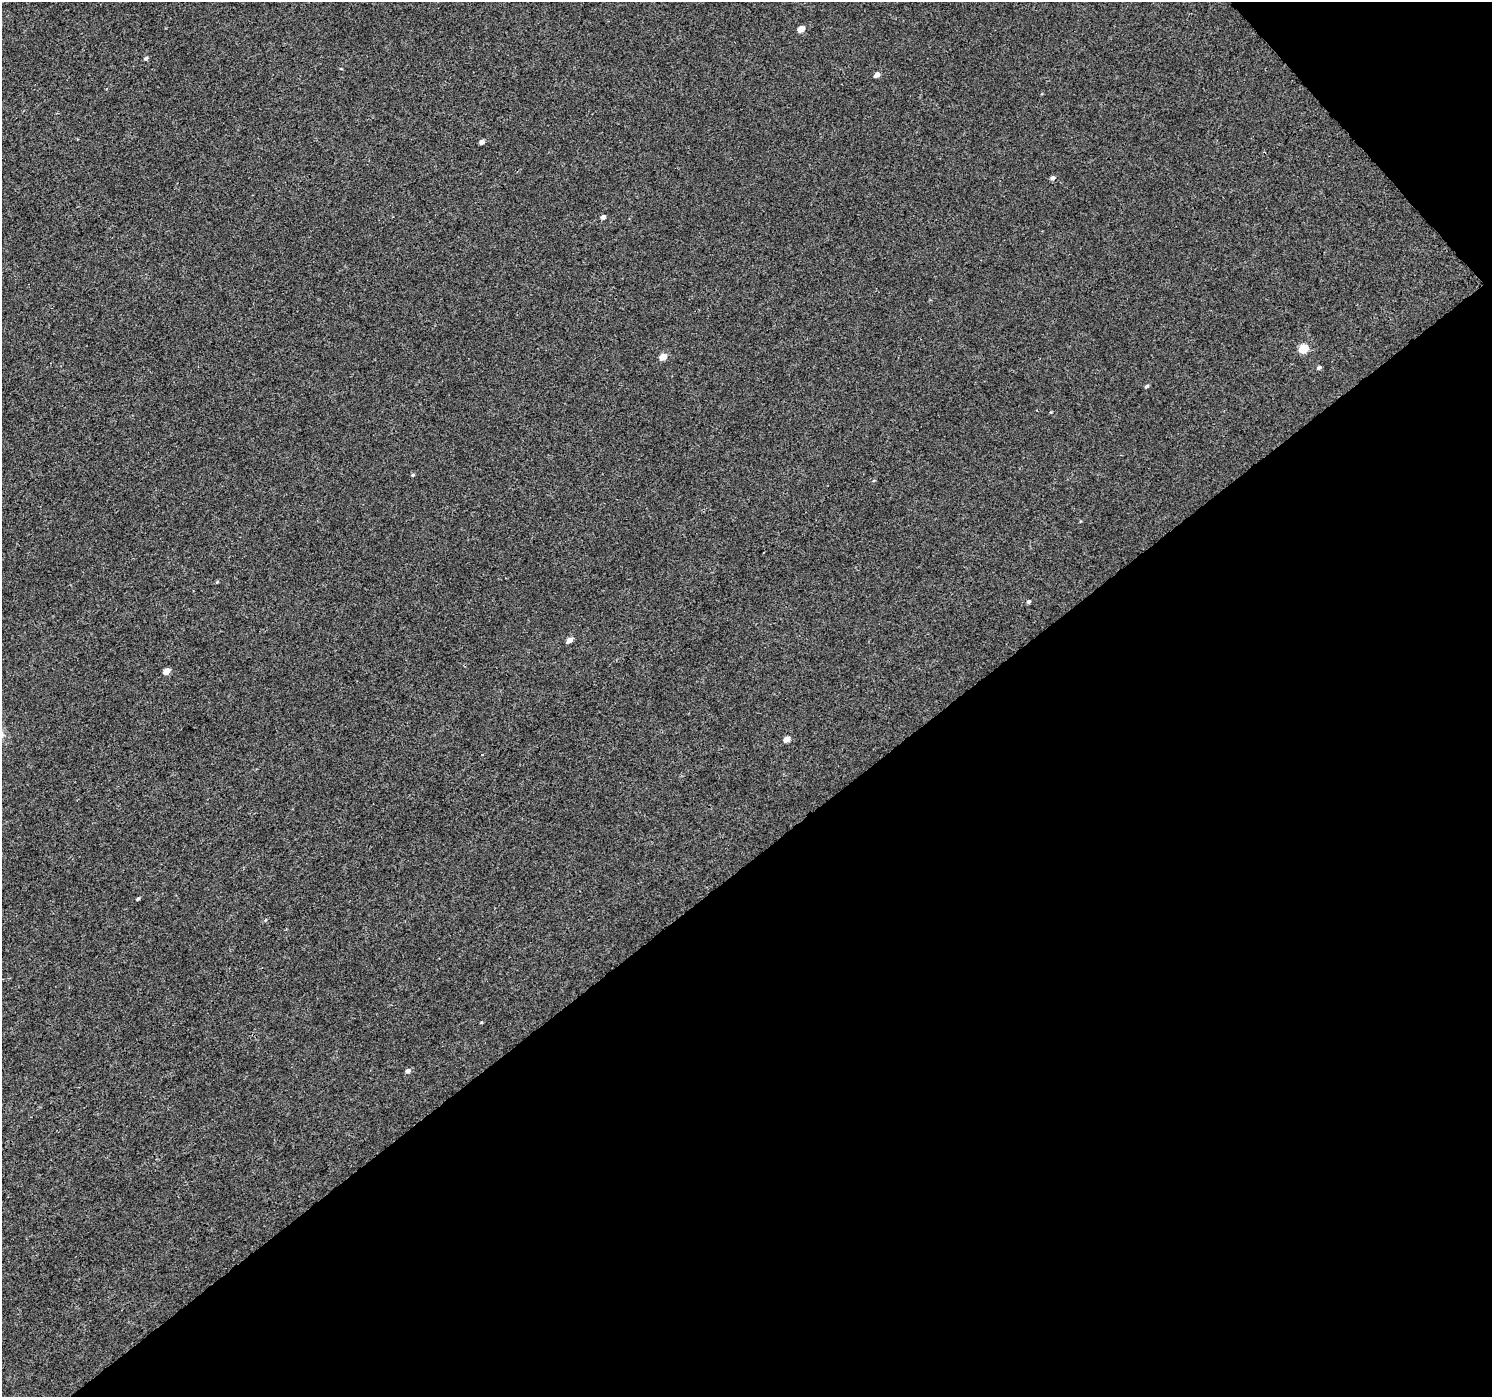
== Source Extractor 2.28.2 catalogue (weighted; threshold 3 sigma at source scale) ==
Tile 12 of 4 x 4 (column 4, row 3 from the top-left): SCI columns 4522-6011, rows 1641-3035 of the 6057 x 6008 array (HDU 1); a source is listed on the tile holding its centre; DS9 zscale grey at full resolution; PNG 1494 x 1399 px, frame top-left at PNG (2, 2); no overlay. Shown black and unused: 40% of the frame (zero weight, under 3 of 4 exposures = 5% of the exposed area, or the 3 px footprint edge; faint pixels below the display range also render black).
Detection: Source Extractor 2.28.2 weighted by HDU 2 'WHT'; one run over the whole footprint, this tile lists its part. Background -2.34e-04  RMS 0.0036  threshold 0.0163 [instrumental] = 3 sigma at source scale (4.5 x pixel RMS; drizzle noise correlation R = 1.50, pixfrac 1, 0.0396/0.0396 arcsec/px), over >= 5 px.
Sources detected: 18; all 18 listed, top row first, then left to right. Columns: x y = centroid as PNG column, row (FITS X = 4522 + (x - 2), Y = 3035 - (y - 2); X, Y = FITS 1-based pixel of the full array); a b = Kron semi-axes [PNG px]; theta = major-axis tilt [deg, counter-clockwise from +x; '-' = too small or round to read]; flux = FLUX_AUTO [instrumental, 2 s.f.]
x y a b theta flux
801 29 5 4 - 3.5
146 58 5 4 - 0.65
877 74 5 4 - 1.8
482 142 4 4 - 1.3
1052 178 5 5 - 0.91
603 217 4 4 - 1.3
1303 348 6 5 - 10
663 357 5 5 - 4.3
1319 368 5 4 - 0.72
1147 386 5 4 - 0.57
413 475 5 4 - 0.41
217 582 4 4 - 0.31
1028 602 5 4 - 0.62
569 640 6 4 34 2.2
166 671 5 4 - 3.1
787 739 5 4 - 2.8
138 899 4 3 - 0.49
408 1071 6 5 - 1.1